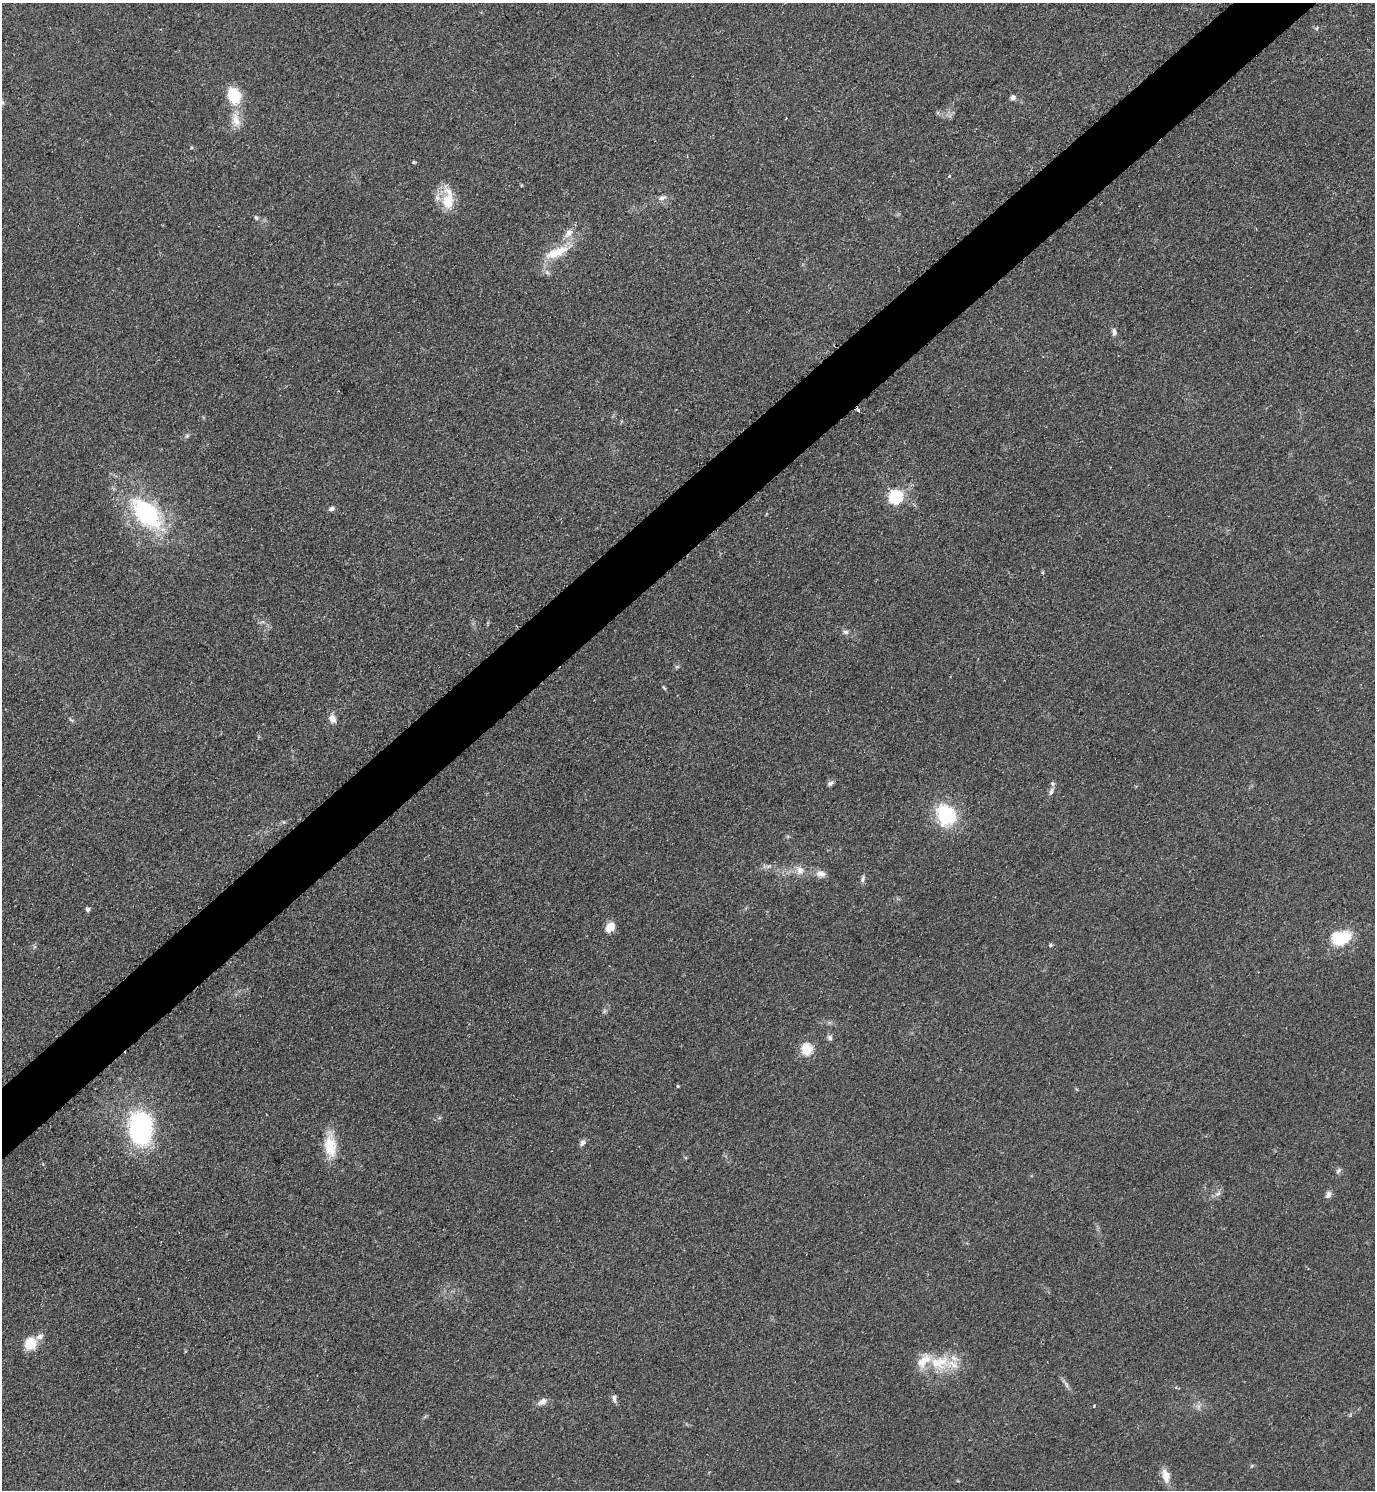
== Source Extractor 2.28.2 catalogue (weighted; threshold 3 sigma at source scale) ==
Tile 10 of 4 x 4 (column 2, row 3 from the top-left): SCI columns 1686-3058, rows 1495-2982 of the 5971 x 5974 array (HDU 1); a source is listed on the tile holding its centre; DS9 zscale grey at full resolution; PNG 1377 x 1492 px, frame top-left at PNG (2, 3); no overlay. Shown black and unused: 5% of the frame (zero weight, under 2 of 3 exposures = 1% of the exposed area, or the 3 px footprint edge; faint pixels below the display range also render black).
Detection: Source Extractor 2.28.2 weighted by HDU 2 'WHT'; one run over the whole footprint, this tile lists its part. Background 0.0784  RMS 0.0076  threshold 0.0344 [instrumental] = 3 sigma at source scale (4.5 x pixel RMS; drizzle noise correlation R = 1.50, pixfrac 1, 0.05/0.05 arcsec/px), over >= 5 px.
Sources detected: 55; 1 too faint to see at this stretch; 1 inside a brighter object's white glare — not listed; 5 inside a brighter listed object's ellipse — not listed separately; the other 48 listed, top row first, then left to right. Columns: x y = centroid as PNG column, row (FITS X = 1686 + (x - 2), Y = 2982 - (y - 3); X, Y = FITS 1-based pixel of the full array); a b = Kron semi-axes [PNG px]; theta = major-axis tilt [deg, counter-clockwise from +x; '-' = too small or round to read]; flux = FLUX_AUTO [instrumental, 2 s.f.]
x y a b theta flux
1317 28 5 3 - 0.86
234 96 20 15 -67 24
1013 97 6 6 - 2.6
236 120 22 12 -77 11
413 162 4 3 - 1.1
662 198 11 6 27 3.1
447 201 24 16 -89 20
256 218 7 5 -49 1.5
569 233 15 9 51 6.7
557 252 37 11 24 21
547 272 8 5 -45 2.1
1114 332 10 6 -80 2.9
858 410 4 3 - 4.2
187 436 6 5 - 1.4
895 497 6 6 - 130
331 509 8 5 11 2.2
146 513 49 27 -47 92
1043 572 5 4 - 0.93
846 632 8 6 -2 2.1
664 688 7 4 -45 0.95
332 719 11 9 -66 4.8
71 720 8 4 -47 1.3
831 783 9 6 26 2.1
1051 791 12 5 69 2.8
946 815 21 18 -58 52
800 870 12 10 -50 6.5
820 874 13 9 -13 5.3
863 879 10 5 73 2.3
87 909 5 4 - 2.3
610 927 11 8 59 9.7
1343 938 19 11 35 30
1050 945 5 4 - 1.1
604 1011 7 4 88 1.4
830 1038 7 6 - 2.3
807 1049 6 5 - 64
678 1086 3 3 - 0.97
140 1129 27 18 -89 140
582 1143 9 6 52 2.6
330 1146 29 14 -86 22
1338 1171 10 5 58 2
1218 1193 9 5 24 2.4
1328 1194 9 7 63 3.3
30 1343 14 13 - 15
939 1362 32 20 8 28
1066 1384 10 5 -68 2.4
614 1399 12 5 -81 2.6
542 1402 13 7 32 4.3
1166 1476 20 10 -77 8.5
Overlapping masked pixels (flux is a lower limit): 1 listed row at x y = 858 410